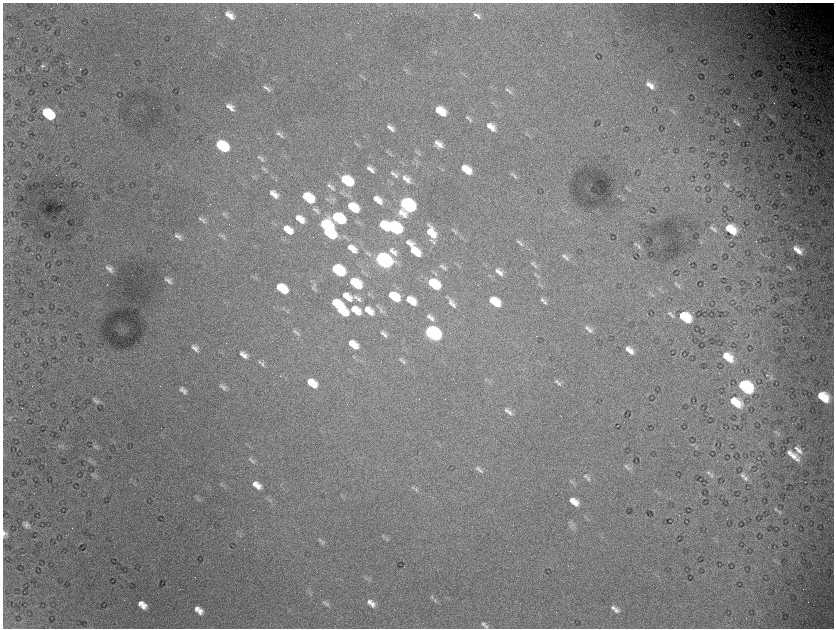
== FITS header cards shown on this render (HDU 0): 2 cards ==
NAXIS1  =                 1663 / length of data axis 1
NAXIS2  =                 1252 / length of data axis 2

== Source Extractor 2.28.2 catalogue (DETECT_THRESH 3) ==
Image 1663 x 1252 px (HDU 0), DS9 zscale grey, zoomed out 1/2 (1 PNG px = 2 x 2 image px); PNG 836 x 630 px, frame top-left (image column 2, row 1251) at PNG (3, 3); no overlay
Background 6740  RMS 110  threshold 316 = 3 sigma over >= 5 px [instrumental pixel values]
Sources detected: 267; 35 cannot appear on this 1/2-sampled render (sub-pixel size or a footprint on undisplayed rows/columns) and are not listed; the other 232 listed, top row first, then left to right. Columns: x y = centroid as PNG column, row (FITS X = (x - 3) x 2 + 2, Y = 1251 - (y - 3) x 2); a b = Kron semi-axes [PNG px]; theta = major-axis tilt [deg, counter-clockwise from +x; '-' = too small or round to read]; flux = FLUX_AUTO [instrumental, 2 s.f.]
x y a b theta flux
475 14 9 5 -17 6.7e+04
230 15 10 5 -38 2.1e+05
478 17 7 4 -63 4.8e+04
42 66 6 3 -1 2.3e+04
404 70 7 2 -22 2.9e+04
648 84 7 5 -63 8.1e+04
651 87 10 7 -74 1.3e+05
267 88 11 4 -38 7.1e+04
507 89 5 4 - 3.5e+04
510 92 9 4 -53 5.6e+04
230 107 11 5 -40 1.5e+05
440 111 10 6 -37 6.9e+05
673 112 8 3 -47 2.9e+04
48 114 10 7 -38 1.9e+06
772 117 5 1 - 1.5e+04
467 118 8 4 -27 3.7e+04
470 120 5 4 - 3.2e+04
735 121 6 4 -17 3.5e+04
738 124 8 5 -47 4.8e+04
489 126 11 6 -5 1.6e+05
389 127 11 6 -11 9.5e+04
492 129 9 5 -60 1.3e+05
392 130 6 4 -44 4.9e+04
278 133 12 4 -10 6.3e+04
281 136 7 4 -40 4.2e+04
356 143 4 2 - 1.6e+04
437 143 8 7 - 1.0e+05
440 145 9 7 89 1.3e+05
222 146 10 6 -35 2.6e+06
415 151 5 3 - 2.7e+04
419 153 6 3 -66 3.0e+04
390 154 7 4 -74 3.9e+04
260 158 12 4 -27 6.7e+04
369 168 10 5 -12 9.9e+04
263 169 7 3 -30 3.6e+04
464 169 10 6 10 3.4e+05
372 171 8 4 -38 6.8e+04
467 171 7 6 - 3.1e+05
393 174 11 6 -12 9.7e+04
512 174 8 3 -22 3.4e+04
396 176 7 5 -41 6.0e+04
515 176 8 3 -43 3.3e+04
406 179 14 8 -40 2.2e+05
347 181 10 6 -36 1.9e+06
725 184 8 5 -18 5.5e+04
329 186 12 4 -21 6.7e+04
727 186 6 5 - 5.0e+04
332 188 8 4 -34 5.1e+04
629 190 5 2 - 1.9e+04
274 194 9 5 -38 2.1e+05
619 196 3 2 - 1.4e+04
308 198 10 6 -36 1.4e+06
333 199 8 3 -11 5.1e+04
375 199 5 4 - 1.1e+05
378 202 7 5 -87 1.7e+05
407 205 10 7 -35 7.5e+06
351 207 11 6 -5 7.9e+05
314 209 9 5 -16 6.8e+04
354 209 6 3 -42 4.4e+05
317 211 9 5 -81 7.0e+04
403 213 13 7 -39 2.6e+05
224 214 5 2 - 2.5e+04
338 218 10 6 -35 3.0e+06
300 219 10 6 -38 2.9e+05
202 220 12 4 -39 5.6e+04
326 226 13 7 -40 3.3e+06
384 226 9 5 -46 9.7e+05
394 227 11 6 -34 4.9e+06
712 227 6 5 - 3.5e+04
286 229 14 7 -12 3.1e+05
728 229 10 5 21 3.7e+05
453 230 8 3 -21 3.8e+04
715 230 8 5 -56 5.3e+04
288 231 10 5 -77 2.1e+05
731 231 8 5 -1 3.4e+05
329 233 10 4 -34 1.5e+06
429 233 7 6 - 2.1e+05
432 235 13 6 -81 4.0e+05
222 236 10 3 -21 4.9e+04
178 237 12 6 -35 9.8e+04
431 240 8 4 -30 5.0e+04
518 241 8 4 -29 4.3e+04
434 243 7 4 -52 3.9e+04
521 244 7 4 -56 4.9e+04
636 244 5 4 - 2.5e+04
639 246 7 4 -55 4.2e+04
350 248 12 7 -8 2.2e+05
795 249 7 5 77 1.1e+05
353 250 6 3 -44 1.1e+05
392 251 9 8 - 1.1e+05
413 251 16 6 -57 4.0e+05
799 251 8 8 - 1.7e+05
394 253 9 7 -60 1.2e+05
416 253 15 5 -71 4.2e+05
564 256 8 4 -29 4.6e+04
567 258 8 4 -65 5.2e+04
383 260 11 7 -35 1.1e+07
441 266 7 4 -28 3.9e+04
535 266 9 4 -37 5.5e+04
109 269 12 6 -38 1.1e+05
444 269 8 4 -50 4.9e+04
790 269 6 3 -37 2.9e+04
338 270 10 6 -36 3.3e+06
362 271 3 2 - 1.3e+04
497 271 7 6 - 9.0e+04
500 274 8 6 -71 9.7e+04
538 277 7 3 -51 3.6e+04
167 280 9 4 -30 5.6e+04
169 282 9 6 -68 7.8e+04
355 283 11 6 -36 1.3e+06
431 283 8 4 -19 8.1e+05
539 284 5 2 - 1.8e+04
676 284 9 4 -50 5.2e+04
107 285 2 1 - 1.9e+04
434 286 9 6 -87 1.2e+06
282 288 10 6 -36 1.3e+06
313 288 8 4 -41 4.6e+04
652 295 5 3 - 2.4e+04
345 296 5 4 - 1.8e+05
391 296 7 5 -21 4.6e+05
348 298 6 3 -51 1.6e+05
357 298 44 8 -21 2.7e+05
394 298 9 6 -89 7.2e+05
409 300 6 4 -76 2.3e+05
542 300 6 5 - 4.2e+04
492 301 5 4 - 3.8e+05
412 302 8 6 -84 3.7e+05
451 302 11 8 -85 1.2e+05
545 302 7 5 -53 5.7e+04
335 303 5 3 - 5.4e+05
495 303 7 7 - 5.6e+05
338 305 9 4 -87 8.4e+05
453 305 8 6 -62 8.1e+04
284 309 5 3 - 3.3e+04
354 310 9 6 -19 2.9e+05
367 310 6 5 - 1.5e+05
380 310 11 5 -62 7.9e+04
342 311 12 8 -51 1.3e+06
287 312 4 2 - 1.8e+04
357 312 9 6 -86 3.4e+05
370 312 10 7 -87 2.3e+05
429 316 6 5 - 5.6e+04
672 316 10 5 -58 6.8e+04
682 316 7 4 38 5.6e+05
432 319 8 6 -72 8.8e+04
685 319 8 6 12 7.5e+05
587 328 8 6 -51 6.5e+04
590 330 8 6 -55 8.1e+04
294 331 10 4 -22 4.8e+04
382 333 6 5 - 4.9e+04
433 333 10 7 -35 9.8e+06
297 334 9 4 -57 5.9e+04
385 335 9 6 -88 7.3e+04
351 344 7 5 11 2.3e+05
354 346 8 6 -63 3.1e+05
195 348 9 5 -42 1.1e+05
628 349 6 6 - 1.0e+05
631 351 7 7 - 1.3e+05
242 354 7 4 -61 6.1e+04
244 356 9 5 -80 1.0e+05
726 356 7 5 41 2.7e+05
401 359 7 4 -31 3.7e+04
728 359 8 7 - 3.6e+05
260 362 6 4 -14 3.8e+04
404 362 7 4 -55 4.5e+04
262 364 9 5 -62 6.2e+04
767 375 3 2 - 1.0e+04
280 376 2 1 - 5.3e+03
771 377 5 4 - 3.3e+04
557 381 7 4 -21 4.7e+04
310 382 5 4 - 2.1e+05
559 384 8 5 -47 5.6e+04
313 385 8 6 -79 4.0e+05
742 385 9 5 25 1.4e+06
221 386 7 5 -53 4.1e+04
224 388 11 5 -67 6.2e+04
746 388 9 6 -7 1.8e+06
181 390 7 5 -51 5.7e+04
184 391 10 5 -67 7.8e+04
821 396 6 5 - 3.4e+05
824 399 9 7 23 5.3e+05
96 401 8 4 -38 5.6e+04
733 401 6 5 - 2.9e+05
736 404 9 6 3 4.5e+05
506 410 7 5 -28 5.8e+04
509 413 8 6 -49 8.1e+04
775 431 5 3 - 2.2e+04
778 434 6 3 -85 3.3e+04
692 444 7 2 -19 2.0e+04
96 446 6 4 36 3.8e+04
796 448 7 5 -15 6.3e+04
799 451 9 7 -58 1.2e+05
789 453 6 5 - 9.2e+04
793 456 14 6 -36 2.4e+05
253 462 10 4 -49 5.6e+04
626 466 8 5 -35 5.3e+04
477 468 8 5 -37 5.8e+04
629 469 6 5 - 5.0e+04
480 471 8 5 -47 6.2e+04
708 472 6 4 -38 4.3e+04
711 475 9 5 -43 5.9e+04
742 475 8 4 -18 4.9e+04
95 476 10 4 -28 4.5e+04
585 476 7 5 -1 4.7e+04
745 478 8 6 -47 7.2e+04
588 479 8 5 -55 6.0e+04
255 484 6 5 - 9.3e+04
258 486 7 6 - 1.6e+05
416 489 6 2 87 2.1e+04
572 500 6 5 - 1.3e+05
575 503 7 6 - 1.8e+05
776 509 5 4 - 2.8e+04
779 512 5 4 - 2.9e+04
572 524 5 4 - 5.1e+04
26 525 7 4 -26 7.9e+04
4 534 8 6 -70 1.0e+05
383 536 6 3 -33 3.5e+04
322 542 6 5 - 5.2e+04
365 578 5 2 - 2.1e+04
432 597 6 3 -42 3.6e+04
435 600 4 4 - 3.1e+04
369 602 6 5 - 6.9e+04
140 603 5 4 - 9.0e+04
327 604 7 5 62 4.5e+04
372 604 7 6 - 1.1e+05
143 606 6 5 - 1.5e+05
613 608 7 6 - 7.4e+04
197 609 6 4 51 8.9e+04
616 610 8 6 0 9.0e+04
200 611 7 7 - 1.5e+05
483 624 6 5 - 4.1e+04
486 626 7 5 -34 4.9e+04
At the frame edge (FLAGS 8, measured only in part): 1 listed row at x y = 4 534
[35 sub-pixel or undisplayed-footprint detections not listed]